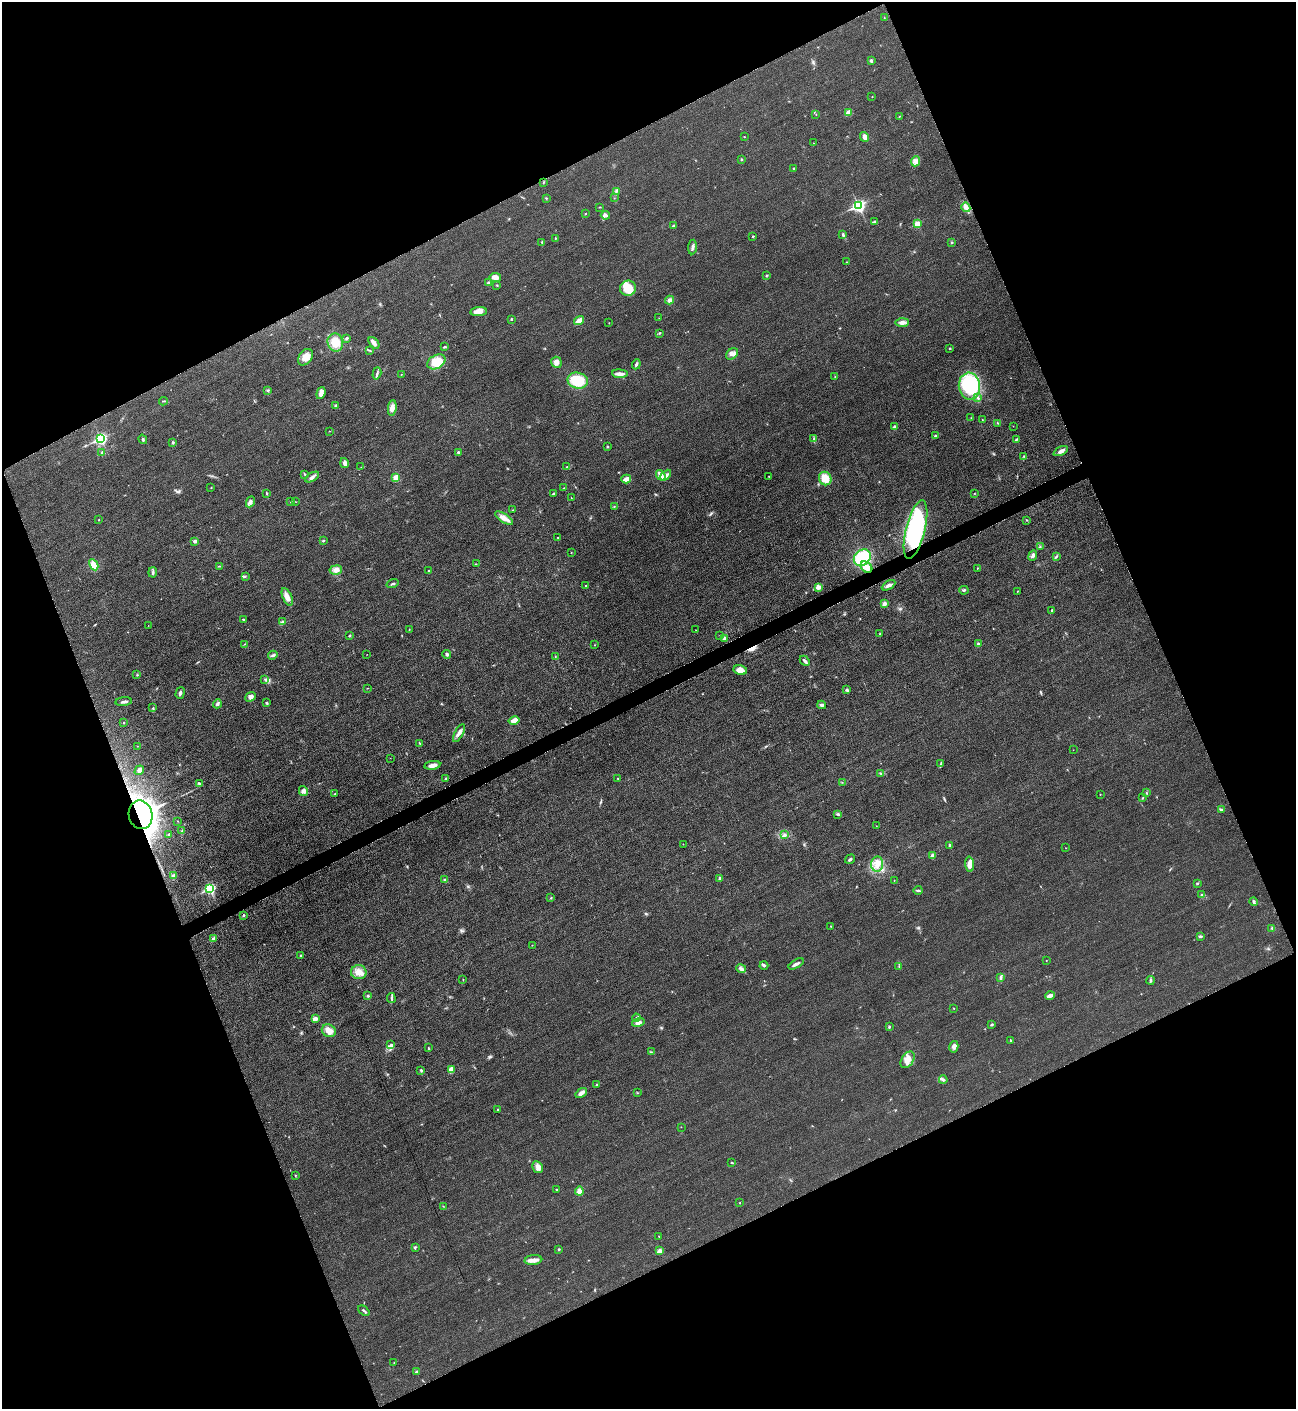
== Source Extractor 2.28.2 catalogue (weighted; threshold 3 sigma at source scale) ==
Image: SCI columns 300-5474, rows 12-5639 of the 5640 x 5648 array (HDU 1 of 3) = the unmasked area's bounding box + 8 px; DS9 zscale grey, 4 x 4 block average (1 PNG px = mean of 4 x 4 image px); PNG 1298 x 1411 px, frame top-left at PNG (2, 2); each listed source drawn as its Kron ellipse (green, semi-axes under 4 px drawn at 4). Shown black and unused: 44% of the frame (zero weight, under 3 of 5 exposures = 1% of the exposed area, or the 3 px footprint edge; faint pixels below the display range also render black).
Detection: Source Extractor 2.28.2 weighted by HDU 2 'WHT'. Background 0.0192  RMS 0.0051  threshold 0.0228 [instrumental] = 3 sigma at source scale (4.5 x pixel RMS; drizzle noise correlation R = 1.50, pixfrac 1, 0.05/0.05 arcsec/px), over >= 5 px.
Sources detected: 276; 2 too faint to see at this stretch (4 x 4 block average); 2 cosmic-ray / hot-pixel residue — neither listed nor drawn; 2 coinciding with a brighter row at this scale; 5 inside a brighter listed object's ellipse — not listed separately; the other 265 listed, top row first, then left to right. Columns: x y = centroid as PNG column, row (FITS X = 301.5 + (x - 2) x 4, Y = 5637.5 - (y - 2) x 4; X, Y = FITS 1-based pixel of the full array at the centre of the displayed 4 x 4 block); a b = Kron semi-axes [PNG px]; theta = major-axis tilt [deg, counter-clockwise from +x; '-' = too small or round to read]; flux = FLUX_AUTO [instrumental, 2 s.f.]
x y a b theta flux
884 18 2 2 - 1
871 61 4 3 - 4.9
872 97 2 2 - 1
848 112 4 2 - 21
816 114 2 2 - 1.2
899 116 3 2 - 1.2
744 137 2 2 - 1.6
864 137 5 4 - 11
813 143 2 2 - 1.1
742 159 2 2 - 3
915 161 5 4 - 11
794 168 2 2 - 3.8
543 182 3 2 - 2.1
616 192 3 2 - 3.6
546 198 2 2 - 1.6
614 198 2 2 - 0.96
858 206 3 2 - 610
600 207 3 2 - 1.8
966 207 5 4 - 13
585 214 2 2 - 1.7
605 215 4 3 - 8.8
874 222 4 2 - 3.6
917 224 2 2 - 74
674 226 3 2 - 2.3
843 234 4 2 - 4.7
753 236 2 2 - 6.3
555 238 2 2 - 1.2
542 242 3 2 - 2.8
952 242 2 2 - 1.3
692 247 7 2 84 7.2
847 262 2 2 - 1.3
766 276 2 2 - 1.1
495 277 6 4 -8 20
488 283 3 2 - 3
497 285 2 2 - 1.7
628 288 8 7 - 65
670 300 4 4 - 9.7
478 311 8 4 8 22
659 318 2 2 - 0.62
511 319 2 2 - 6.8
579 321 5 4 - 21
902 322 7 3 1 12
609 323 2 2 - 0.81
659 333 3 2 - 2.1
347 338 2 2 - 6.4
335 342 9 7 -77 48
374 343 7 4 -49 15
444 347 3 2 - 3.5
949 348 2 2 - 1.1
370 351 2 2 - 1.8
732 354 7 5 38 12
305 357 9 6 52 24
436 362 10 6 28 59
556 362 5 5 - 14
636 364 5 2 - 5.6
377 373 6 2 73 5.4
620 374 8 3 -5 17
401 375 2 2 - 0.91
835 377 2 2 - 1.4
578 381 10 8 -12 92
969 386 13 10 -83 250
268 390 2 2 - 1.8
321 393 6 4 73 19
977 398 2 2 - 2.3
163 401 4 2 - 2
335 406 3 2 - 5
392 408 8 4 82 19
971 418 2 2 - 1.2
982 420 2 2 - 1.4
997 423 3 2 - 2.1
1013 426 2 2 - 0.62
895 427 2 2 - 18
329 431 3 2 - 0.97
936 436 3 2 - 4.1
101 439 3 2 - 420
143 439 5 2 - 3.6
814 439 3 2 - 3.7
1016 439 4 2 - 4.3
173 442 3 2 - 4.1
607 446 2 2 - 4
1061 451 8 3 26 12
102 452 3 2 - 2.3
458 452 2 2 - 8.4
1023 457 2 2 - 1.1
344 463 5 4 - 9.5
361 467 2 2 - 0.88
567 467 2 2 - 1.8
305 474 4 2 - 3.1
661 475 5 3 - 28
666 475 6 3 45 12
769 476 2 2 - 1
312 477 8 3 30 8.5
396 478 4 3 - 20
626 479 5 3 - 24
825 479 7 6 - 52
211 488 2 2 - 1.1
563 488 3 2 - 1.4
266 493 3 2 - 2.4
974 493 2 2 - 1
553 494 3 2 - 2.4
571 498 2 2 - 1.4
250 502 6 3 65 8.4
291 502 2 2 - 1.3
296 502 2 2 - 0.81
614 506 2 2 - 1.5
513 510 3 2 - 1.7
504 518 10 4 -33 23
99 520 2 2 - 1.3
1026 520 2 2 - 1.9
915 530 30 9 76 340
558 537 2 2 - 3.6
195 541 3 2 - 9.1
323 541 2 2 - 4.3
1040 547 2 2 - 1.6
571 552 2 2 - 1.1
1033 555 5 2 - 10
1056 557 2 2 - 1.8
862 558 9 7 44 160
476 564 2 2 - 1.2
94 565 6 4 -63 27
220 566 2 2 - 1.5
866 567 6 5 - 25
977 568 2 2 - 1.4
336 570 6 4 9 14
429 571 2 2 - 2.1
153 572 5 2 - 4.7
245 576 2 2 - 1.5
393 584 6 2 18 4.3
889 585 7 4 31 11
586 586 2 2 - 5.2
818 587 2 2 - 45
964 590 5 2 - 3.9
1017 591 2 2 - 1.8
287 597 9 4 -66 19
885 604 4 3 - 10
1052 610 2 2 - 2.3
243 620 2 2 - 3.2
282 622 4 3 - 5.7
148 625 2 2 - 0.6
409 629 2 2 - 1.3
696 630 2 2 - 1.4
880 634 3 2 - 1.2
349 635 2 2 - 8.4
720 635 2 2 - 0.96
725 638 3 3 - 7.6
245 644 3 2 - 1.9
978 644 3 2 - 4.6
595 645 2 2 - 1.1
367 654 2 2 - 0.97
447 654 4 3 - 5.7
273 655 5 2 - 4.1
555 656 2 2 - 1.4
805 661 6 3 -47 7.7
740 670 7 4 -12 27
137 675 2 2 - 1.4
265 679 3 2 - 1.7
367 688 2 2 - 0.93
847 690 3 3 - 4.9
180 693 6 2 73 5.9
251 697 5 4 - 12
124 702 8 2 6 9.6
267 703 3 2 - 2.8
217 704 4 3 - 6.7
822 705 4 2 - 6.5
153 708 2 2 - 2.3
514 720 5 4 - 21
123 723 2 2 - 1.5
459 733 10 3 62 12
420 743 3 2 - 2.6
137 746 2 2 - 0.52
1073 750 2 2 - 0.61
390 758 2 2 - 0.46
940 764 3 2 - 1.8
432 765 8 3 9 17
139 770 5 4 - 8.7
880 773 3 2 - 2.4
446 778 2 2 - 1.6
618 779 2 2 - 1.1
842 782 2 2 - 1
199 783 3 3 - 4.2
303 791 5 4 - 8.7
1146 793 3 2 - 1.5
335 794 2 2 - 1.1
1100 794 2 2 - 1.3
1143 798 3 2 - 2.2
1221 810 3 2 - 4.5
838 814 3 3 - 3.7
140 815 14 11 -79 1700
177 821 2 2 - 0.83
876 826 2 2 - 0.8
182 831 3 2 - 2.5
169 834 3 2 - 2.2
784 835 3 3 - 4.3
683 844 2 2 - 0.88
950 845 3 2 - 5.5
1066 848 2 2 - 0.91
933 856 3 3 - 17
850 859 5 2 - 5.7
877 864 8 6 84 25
970 864 8 4 -87 18
174 875 3 2 - 3.6
720 878 2 2 - 14
445 880 3 2 - 5.2
894 880 2 2 - 0.92
1197 883 2 2 - 1.6
210 889 3 2 - 340
918 890 4 2 - 3.6
1202 895 3 2 - 4.4
551 898 3 2 - 1.7
1254 902 4 3 - 4.7
243 915 2 2 - 8.8
831 926 2 2 - 1.3
1272 928 3 2 - 2.9
1200 936 3 2 - 6.1
214 939 3 2 - 15
532 945 2 2 - 0.88
301 956 2 2 - 4.6
1046 960 2 2 - 0.97
796 964 8 2 29 11
764 965 4 3 - 5.2
899 966 2 2 - 1.5
741 969 5 3 - 7.3
359 972 8 7 - 26
1001 977 3 3 - 5.2
463 980 2 2 - 1.4
1151 980 4 2 - 5.1
368 996 2 2 - 5.1
1050 996 5 2 - 18
391 998 5 2 - 5.2
954 1008 2 2 - 1.4
636 1018 4 3 - 5.5
315 1019 4 3 - 16
638 1022 6 4 14 12
992 1025 3 2 - 4
889 1027 3 2 - 3.7
329 1031 7 6 - 28
1011 1040 2 2 - 2.5
390 1045 2 2 - 2.1
428 1047 2 2 - 1.3
954 1047 6 4 76 13
651 1052 2 2 - 1.2
908 1060 9 6 56 22
421 1070 4 2 - 4
451 1070 4 3 - 21
943 1080 4 3 - 5.5
597 1085 2 2 - 4.1
581 1093 6 3 35 14
637 1093 2 2 - 0.87
498 1109 2 2 - 6.5
681 1127 2 2 - 0.8
732 1163 2 2 - 2.7
538 1167 6 5 - 12
295 1175 2 2 - 1.9
556 1190 2 2 - 1.5
579 1191 4 3 - 23
740 1203 2 2 - 2.3
443 1206 2 2 - 0.96
659 1236 2 2 - 1.2
415 1247 3 2 - 3.6
559 1249 2 2 - 2.6
660 1251 2 2 - 50
533 1260 9 5 6 15
364 1311 6 2 -40 5.1
394 1363 2 2 - 1.1
417 1372 3 2 - 5.4
Overlapping masked pixels (flux is a lower limit): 2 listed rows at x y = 915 530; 140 815
Diffuse or blended objects may show on this block-average render without a row.